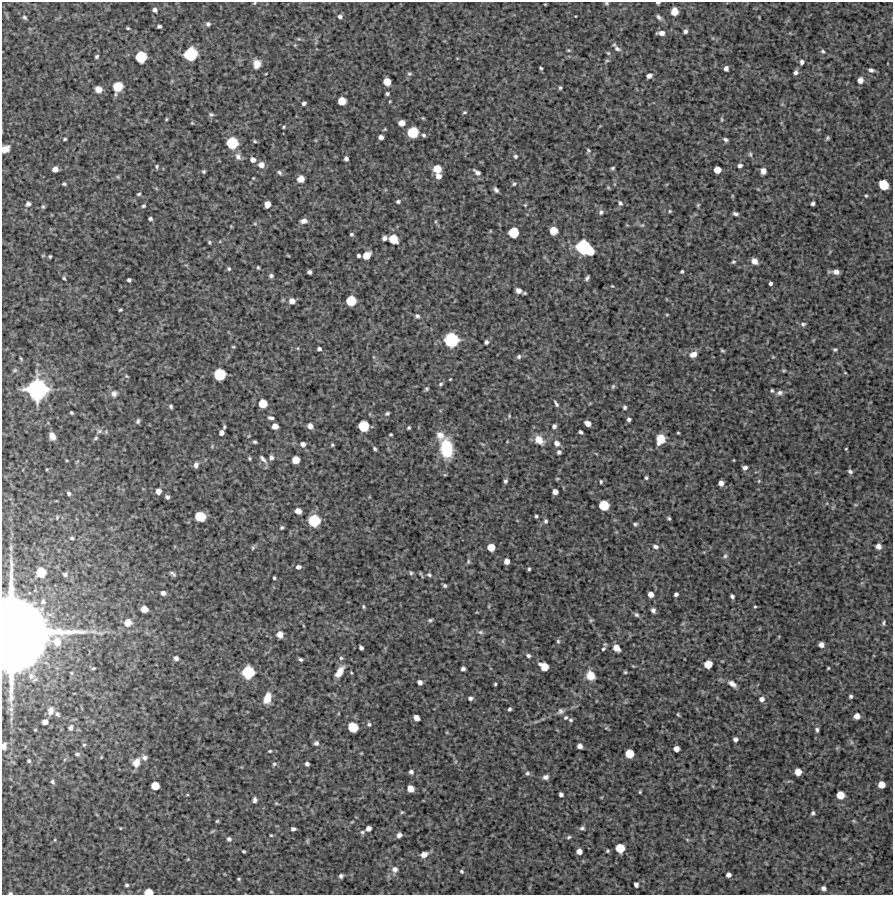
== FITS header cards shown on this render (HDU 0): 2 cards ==
NAXIS1  =                  891 /Length X axis
NAXIS2  =                  893 /Length Y axis

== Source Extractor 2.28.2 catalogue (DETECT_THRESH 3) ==
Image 891 x 893 px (HDU 0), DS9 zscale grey, 1 PNG px = 1 image px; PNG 895 x 897 px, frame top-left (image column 1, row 893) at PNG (2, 2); no overlay
Background 4590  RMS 210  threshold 641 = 3 sigma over >= 5 px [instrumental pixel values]
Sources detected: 363; all 363 listed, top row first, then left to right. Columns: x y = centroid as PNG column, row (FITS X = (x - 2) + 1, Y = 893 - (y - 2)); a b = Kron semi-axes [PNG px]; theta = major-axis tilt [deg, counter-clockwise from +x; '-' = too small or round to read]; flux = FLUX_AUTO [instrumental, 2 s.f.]
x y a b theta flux
254 3 4 4 - 1.3e+04
606 3 5 4 - 2.0e+04
658 3 4 3 - 2.3e+04
545 4 3 2 - 1.0e+04
155 10 5 5 - 4.5e+04
674 11 6 6 - 1.6e+05
24 17 6 4 -44 2.5e+04
340 17 5 5 - 4.3e+04
659 17 7 5 -45 3.8e+04
208 24 6 5 - 3.5e+04
159 26 4 3 - 2.9e+04
128 28 4 3 - 1.8e+04
685 31 5 4 - 3.5e+04
661 33 7 4 -2 7.9e+04
299 39 7 4 0 1.9e+04
295 45 5 4 - 1.3e+04
617 49 10 6 -32 5.6e+04
568 50 5 4 - 1.7e+04
823 51 5 4 - 2.2e+04
608 53 6 4 -44 2.0e+04
190 54 9 8 - 7.8e+05
97 57 5 4 - 2.4e+04
141 57 8 7 - 5.4e+05
607 61 6 4 28 2.2e+04
802 62 6 5 - 3.8e+04
257 64 8 7 - 1.6e+05
541 68 3 3 - 1.9e+04
726 68 5 4 - 5.3e+04
871 70 6 4 -12 3.8e+04
796 72 5 5 - 3.8e+04
409 74 6 6 - 2.7e+04
649 76 6 5 - 5.4e+04
860 80 6 6 - 7.7e+04
387 82 6 5 - 1.7e+05
118 87 10 8 66 2.3e+05
560 88 4 4 - 2.2e+04
98 89 6 6 - 1.2e+05
387 94 4 4 - 2.7e+04
342 101 6 6 - 2.1e+05
304 103 4 4 - 3.4e+04
464 112 6 4 2 2.0e+04
211 114 6 5 - 2.8e+04
423 118 5 4 - 1.5e+04
166 119 4 3 - 1.5e+04
722 119 7 3 -90 1.9e+04
192 123 5 3 - 1.3e+04
402 123 6 5 - 1.2e+05
284 127 4 3 - 1.7e+04
385 129 5 3 - 1.4e+04
413 132 7 7 - 5.1e+05
424 135 5 5 - 2.7e+04
381 137 4 4 - 5.9e+04
827 138 5 4 - 2.2e+04
65 139 4 3 - 1.9e+04
726 140 6 4 -35 3.0e+04
255 141 5 4 - 1.9e+04
232 143 8 8 - 5.9e+05
5 149 9 7 33 1.1e+05
588 150 5 5 - 2.1e+04
750 154 7 5 -64 2.5e+04
515 156 5 5 - 2.5e+04
238 157 10 8 -66 6.9e+04
346 159 4 4 - 4.4e+04
253 160 6 5 - 6.8e+04
261 165 7 6 - 1.0e+05
157 166 6 5 - 2.4e+04
740 166 5 4 - 4.1e+04
612 168 4 3 - 2.0e+04
55 169 5 5 - 9.2e+04
437 169 7 7 - 2.3e+05
717 170 5 5 - 1.5e+05
204 171 5 4 - 2.1e+04
763 171 6 5 - 7.6e+04
279 172 7 5 -36 3.2e+04
477 172 11 5 -37 5.7e+04
438 176 6 6 - 9.2e+04
118 177 6 4 -45 1.5e+04
253 178 3 3 - 1.2e+04
301 179 7 6 - 1.1e+05
64 184 4 4 - 2.1e+04
514 184 5 5 - 2.5e+04
884 185 7 6 - 3.7e+05
608 187 5 4 - 1.6e+04
496 190 6 3 -52 3.7e+04
139 194 4 3 - 2.1e+04
866 196 4 3 - 1.6e+04
398 201 5 4 - 3.2e+04
620 203 6 5 - 3.3e+04
813 203 4 4 - 3.8e+04
28 204 8 7 - 4.6e+04
267 204 5 5 - 1.3e+05
525 205 4 4 - 1.5e+04
698 205 5 4 - 1.8e+04
143 206 5 4 - 2.2e+04
43 207 6 4 -75 2.1e+04
670 211 4 4 - 1.6e+04
601 212 7 6 - 3.7e+04
735 214 5 3 - 3.4e+04
150 219 4 3 - 2.7e+04
303 221 8 5 6 6.5e+04
255 224 6 4 0 1.8e+04
642 225 7 5 11 2.3e+04
553 230 6 6 - 2.1e+05
490 231 4 3 - 1.0e+04
514 232 7 7 - 4.2e+05
351 234 4 4 - 2.5e+04
384 238 5 4 - 5.1e+04
393 239 7 7 - 3.0e+05
209 242 5 5 - 2.1e+04
583 247 10 9 - 1.0e+06
590 251 6 5 - 2.3e+05
43 255 5 3 - 1.2e+04
288 255 5 3 - 1.2e+04
367 255 7 5 41 1.9e+05
50 256 3 3 - 1.8e+04
358 256 4 3 - 2.8e+04
754 261 7 6 - 8.7e+04
733 262 6 5 - 2.3e+04
258 267 4 3 - 1.7e+04
229 269 5 5 - 2.3e+04
682 271 3 3 - 2.1e+04
309 272 4 4 - 3.8e+04
836 272 7 5 -2 7.5e+04
271 276 5 5 - 3.5e+04
64 278 5 4 - 1.9e+04
587 278 5 3 - 3.0e+04
129 280 4 4 - 3.2e+04
770 283 4 3 - 3.1e+04
612 286 3 3 - 1.2e+04
518 290 6 6 - 6.5e+04
292 301 6 6 - 9.7e+04
351 301 7 7 - 4.0e+05
120 310 4 3 - 1.7e+04
667 315 5 3 - 1.4e+04
417 316 6 6 - 3.6e+04
803 324 7 5 14 3.1e+04
451 340 9 9 - 9.2e+05
486 342 4 4 - 3.7e+04
233 347 4 4 - 1.5e+04
298 348 5 3 - 1.3e+04
319 349 4 4 - 3.6e+04
835 349 5 4 - 2.1e+04
722 351 4 3 - 1.9e+04
693 354 9 7 18 1.0e+05
519 357 6 5 - 3.2e+04
773 357 5 4 - 1.4e+04
21 359 5 3 - 1.5e+04
15 370 6 5 - 2.3e+04
784 371 6 4 1 1.7e+04
845 373 3 2 - 1.0e+04
220 374 8 8 - 6.0e+05
127 376 6 4 -22 1.7e+04
450 379 3 2 - 1.2e+04
441 384 6 4 28 2.4e+04
613 386 6 5 - 2.1e+04
37 389 14 14 - 2.0e+06
426 389 5 5 - 2.3e+04
772 390 4 3 - 2.0e+04
780 393 9 6 22 5.0e+04
114 394 9 9 - 6.5e+04
263 403 6 6 - 2.6e+05
556 404 8 4 -57 3.1e+04
171 406 5 4 - 2.6e+04
625 407 5 4 - 2.6e+04
72 413 4 3 - 1.9e+04
387 413 6 4 29 2.5e+04
509 416 5 4 - 1.5e+04
271 418 6 3 -8 3.3e+04
629 419 4 3 - 3.2e+04
138 421 5 4 - 2.9e+04
588 423 6 4 -29 9.1e+04
275 426 5 5 - 9.7e+04
310 426 6 5 - 7.3e+04
363 426 7 7 - 4.6e+05
554 426 5 4 - 3.9e+04
224 427 5 3 - 2.0e+04
408 428 4 3 - 2.1e+04
99 431 8 6 16 4.6e+04
581 432 4 3 - 3.0e+04
221 433 5 4 - 6.3e+04
678 433 3 2 - 1.3e+04
391 434 3 3 - 1.7e+04
440 435 11 9 -46 1.2e+05
52 436 7 5 -63 9.7e+04
96 438 6 4 28 2.1e+04
660 439 9 7 71 1.9e+05
539 440 12 9 -40 1.6e+05
255 442 4 3 - 2.3e+04
557 443 7 6 - 6.5e+04
303 444 6 6 - 4.8e+04
332 445 4 3 - 1.9e+04
446 448 18 11 -81 6.8e+05
375 449 4 3 - 2.3e+04
846 449 3 2 - 1.2e+04
559 452 5 5 - 3.0e+04
271 457 7 5 -83 3.7e+04
249 458 4 3 - 1.8e+04
263 459 12 5 -48 5.1e+04
296 460 6 6 - 1.2e+05
196 465 7 5 75 4.8e+04
745 468 5 4 - 4.5e+04
850 471 6 5 - 3.4e+04
646 478 3 3 - 2.2e+04
505 481 5 4 - 3.0e+04
759 481 5 3 - 1.5e+04
601 482 4 3 - 2.1e+04
721 483 5 5 - 7.5e+04
158 491 6 6 - 8.6e+04
555 492 5 5 - 8.3e+04
69 493 4 4 - 3.1e+04
167 497 5 4 - 3.6e+04
604 505 7 7 - 4.0e+05
298 511 5 5 - 1.1e+05
200 516 8 7 - 3.3e+05
536 516 3 3 - 2.4e+04
57 517 5 4 - 1.7e+04
669 518 4 3 - 2.1e+04
314 520 8 8 - 6.1e+05
546 521 6 5 - 2.9e+04
635 524 5 4 - 2.5e+04
282 528 5 4 - 2.3e+04
72 538 4 3 - 2.3e+04
655 546 8 6 -11 4.5e+04
878 546 5 5 - 7.4e+04
491 547 6 6 - 1.9e+05
253 548 7 4 63 2.4e+04
725 556 7 5 73 3.2e+04
507 561 5 5 - 8.5e+04
468 562 7 4 65 2.4e+04
298 567 5 4 - 4.5e+04
529 569 3 3 - 2.1e+04
41 572 7 7 - 3.5e+05
411 573 6 5 - 2.3e+04
65 574 6 5 - 2.8e+04
173 574 8 4 -37 2.9e+04
421 574 6 2 -58 1.7e+04
429 575 7 5 -28 2.8e+04
274 578 3 3 - 2.0e+04
445 586 4 3 - 2.6e+04
163 593 5 5 - 5.3e+04
650 594 5 5 - 8.4e+04
676 594 4 4 - 3.7e+04
732 596 4 4 - 3.4e+04
43 601 6 5 - 3.5e+04
489 606 5 3 - 1.5e+04
363 607 5 4 - 1.9e+04
755 607 4 3 - 1.5e+04
144 609 6 5 - 1.4e+05
653 610 5 4 - 4.3e+04
636 615 7 5 -42 3.1e+04
430 620 5 4 - 2.3e+04
591 620 6 4 18 1.7e+04
128 623 8 8 - 1.6e+05
883 623 5 3 - 2.2e+04
480 632 8 5 -16 3.3e+04
17 633 52 40 -88 1.5e+07
280 634 6 6 - 1.2e+05
558 641 6 5 - 2.2e+04
57 642 9 8 - 1.7e+05
821 645 5 5 - 7.3e+04
361 648 4 3 - 3.8e+04
616 648 7 5 -48 1.3e+05
603 649 7 5 44 3.3e+04
528 656 5 4 - 3.1e+04
176 658 5 5 - 4.3e+04
341 658 5 5 - 2.3e+04
301 659 4 3 - 2.7e+04
708 664 6 6 - 2.1e+05
633 666 4 4 - 1.1e+04
544 667 8 6 -39 2.1e+05
93 668 4 3 - 1.6e+04
828 668 3 2 - 1.3e+04
463 669 4 4 - 4.2e+04
248 672 9 8 - 6.9e+05
339 672 13 7 57 1.7e+05
625 672 4 4 - 1.8e+04
590 675 10 9 - 1.8e+05
420 682 5 4 - 5.6e+04
495 684 3 3 - 1.8e+04
732 684 11 6 -33 7.5e+04
851 696 3 3 - 2.5e+04
267 698 11 7 74 2.2e+05
470 698 5 4 - 3.9e+04
762 699 6 5 - 5.6e+04
509 709 4 3 - 2.5e+04
51 711 9 6 75 8.3e+04
561 711 8 7 - 4.4e+04
57 714 7 5 -57 3.6e+04
678 714 4 3 - 1.7e+04
857 716 5 5 - 9.6e+04
566 717 6 5 - 2.4e+04
416 718 5 5 - 9.4e+04
571 720 5 4 - 2.2e+04
45 722 5 4 - 8.3e+04
369 724 5 5 - 2.7e+04
353 727 7 7 - 4.0e+05
70 728 10 8 79 6.2e+04
606 728 6 3 18 1.5e+04
817 730 5 4 - 2.9e+04
735 739 4 4 - 4.5e+04
851 742 6 4 -72 2.0e+04
316 743 6 6 - 4.1e+04
84 745 5 4 - 2.3e+04
4 746 6 4 80 5.6e+04
580 746 5 4 - 6.7e+04
676 749 5 5 - 8.9e+04
270 751 5 4 - 1.7e+04
77 754 8 6 -6 3.7e+04
629 754 6 6 - 2.7e+05
145 758 8 7 - 5.5e+04
29 761 5 4 - 2.1e+04
136 763 11 9 67 1.7e+05
274 764 6 5 - 2.8e+04
307 764 4 4 - 3.8e+04
411 772 5 5 - 3.8e+04
798 772 6 5 - 1.4e+05
527 773 6 5 - 2.9e+04
546 777 6 5 - 5.0e+04
52 782 7 5 -58 3.1e+04
881 785 5 5 - 1.4e+05
155 786 6 6 - 2.2e+05
410 789 6 5 - 1.4e+05
640 792 4 3 - 1.5e+04
561 794 4 4 - 4.2e+04
187 795 5 3 - 1.2e+04
840 795 6 6 - 2.2e+05
255 800 7 5 87 4.1e+04
276 803 6 4 -18 1.7e+04
402 812 5 4 - 1.6e+04
813 813 5 3 - 2.9e+04
217 821 4 4 - 1.7e+04
854 821 5 4 - 1.7e+04
352 822 5 3 - 1.2e+04
120 828 3 3 - 1.2e+04
368 828 5 4 - 7.0e+04
582 828 7 5 17 3.5e+04
293 829 5 3 - 3.7e+04
212 831 6 4 20 1.9e+04
362 832 6 5 - 2.7e+04
271 835 3 3 - 1.4e+04
399 835 5 4 - 5.2e+04
569 837 6 4 18 2.3e+04
229 839 6 5 - 3.3e+04
687 839 6 4 -20 1.6e+04
55 840 5 3 - 1.3e+04
307 841 6 4 -90 2.0e+04
620 848 7 6 - 2.9e+05
243 851 4 3 - 1.9e+04
579 851 5 5 - 9.1e+04
607 851 4 3 - 1.7e+04
424 854 7 5 16 1.0e+05
188 859 4 3 - 1.3e+04
395 869 10 8 80 7.6e+04
461 871 5 4 - 2.3e+04
728 875 4 4 - 5.9e+04
341 876 5 5 - 3.9e+04
238 879 4 3 - 1.7e+04
127 885 4 4 - 2.5e+04
636 885 5 4 - 4.9e+04
823 888 5 4 - 4.6e+04
148 892 6 5 - 2.0e+05
271 892 5 3 - 1.2e+04
10 893 6 4 0 2.5e+04
At the frame edge (FLAGS 8, measured only in part): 8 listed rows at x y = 254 3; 606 3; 658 3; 5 149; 17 633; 4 746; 148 892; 10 893